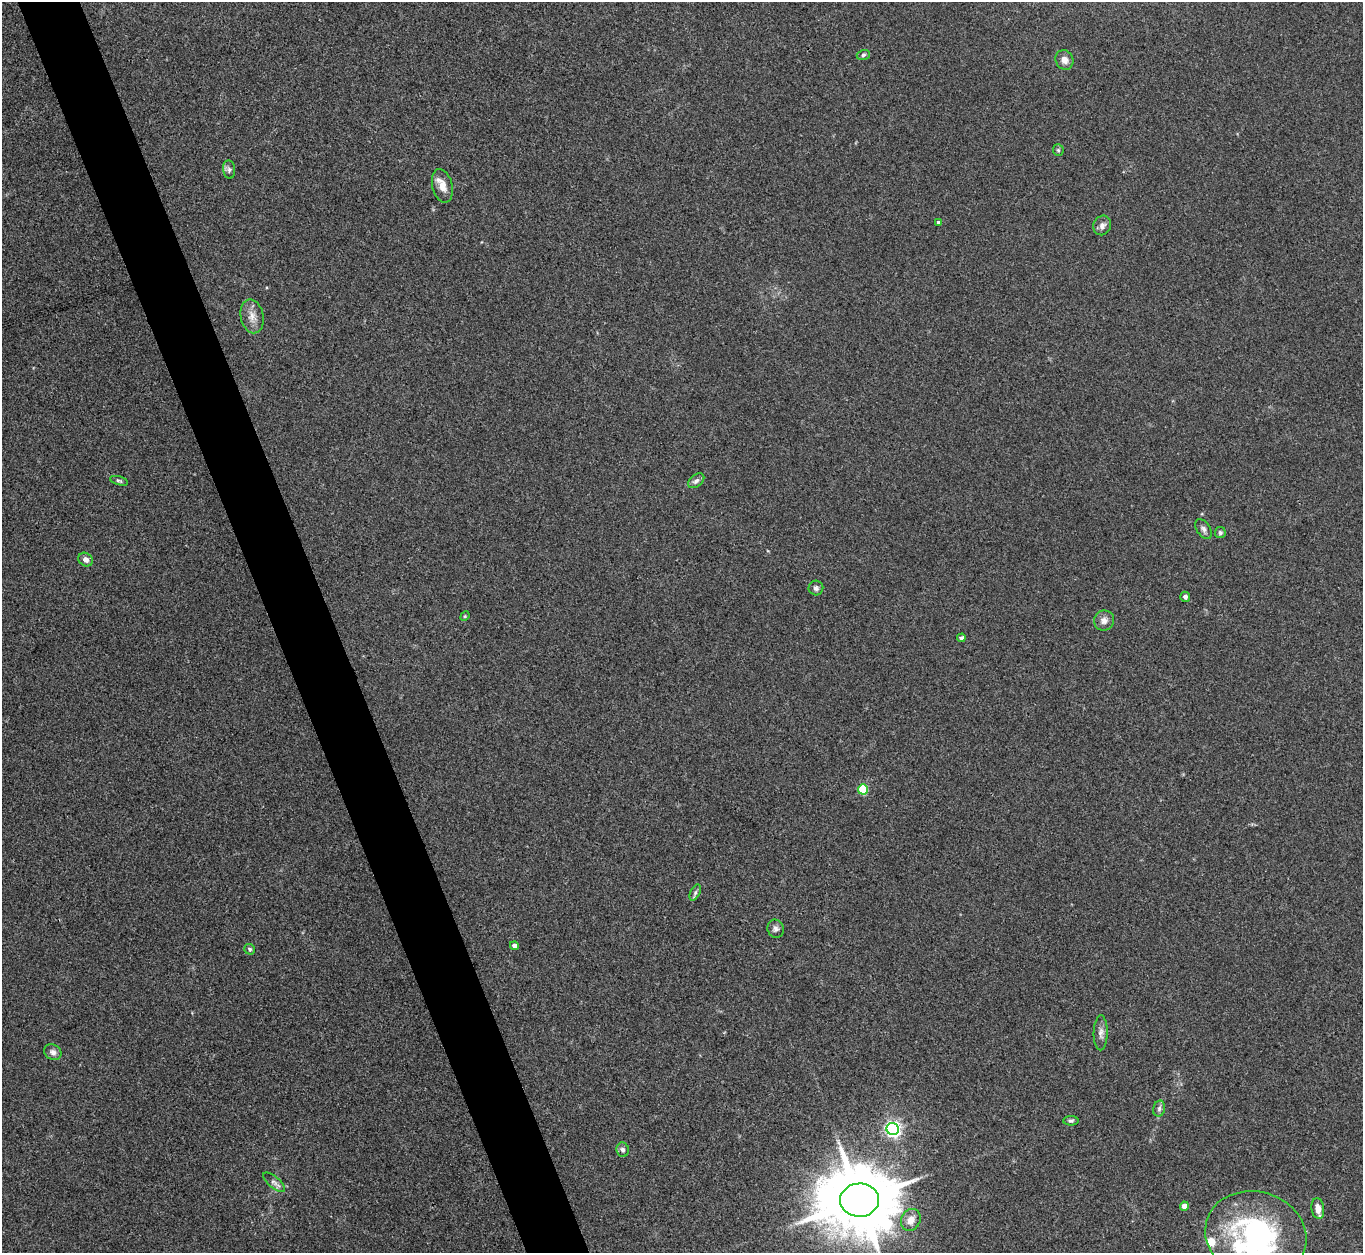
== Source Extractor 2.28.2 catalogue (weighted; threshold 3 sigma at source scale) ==
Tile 11 of 4 x 4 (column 3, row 3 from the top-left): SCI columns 2723-4083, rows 1400-2650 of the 5443 x 5430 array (HDU 1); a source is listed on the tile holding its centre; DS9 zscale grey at full resolution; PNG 1365 x 1255 px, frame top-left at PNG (2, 2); each listed source drawn as its Kron ellipse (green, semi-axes under 4 px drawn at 4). Shown black and unused: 5% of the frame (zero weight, under 3 of 4 exposures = <1% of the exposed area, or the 3 px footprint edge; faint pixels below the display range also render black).
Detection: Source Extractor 2.28.2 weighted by HDU 2 'WHT'; one run over the whole footprint, this tile lists its part. Background 0.0468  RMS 0.005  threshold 0.0226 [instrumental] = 3 sigma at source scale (4.5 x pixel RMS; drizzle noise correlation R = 1.50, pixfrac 1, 0.05/0.05 arcsec/px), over >= 5 px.
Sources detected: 37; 1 inside a brighter object's white glare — neither listed nor drawn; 1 inside a brighter listed object's ellipse — not listed separately; the other 35 listed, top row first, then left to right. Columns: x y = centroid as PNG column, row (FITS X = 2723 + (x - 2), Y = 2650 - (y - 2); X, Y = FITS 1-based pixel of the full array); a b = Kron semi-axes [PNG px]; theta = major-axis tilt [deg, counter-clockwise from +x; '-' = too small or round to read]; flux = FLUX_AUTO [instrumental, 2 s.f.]
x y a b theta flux
863 55 7 5 17 0.92
1064 60 10 8 -62 3.3
1058 150 5 5 - 0.77
229 170 9 6 -83 1.5
442 186 17 10 -76 5.4
938 222 4 3 - 0.95
1102 225 10 9 - 2.3
252 316 17 11 -78 4.9
119 481 9 4 -17 0.9
696 481 9 6 39 1.6
1203 529 11 6 -57 1.8
1220 533 5 5 - 1.1
86 560 7 6 - 2.5
816 588 7 7 - 1.4
1185 597 5 4 - 1.4
465 616 5 4 - 0.56
1104 621 10 10 - 2.9
961 638 4 4 - 1.1
863 789 5 5 - 30
695 893 8 4 64 1.1
776 929 9 8 - 1.7
514 946 4 4 - 2.3
250 949 5 5 - 1
1101 1033 17 7 88 2.8
53 1052 9 7 -31 2.1
1159 1109 8 6 75 1.4
1071 1121 7 4 0 0.93
893 1129 6 6 - 170
623 1150 7 6 - 1.5
274 1182 13 5 -40 2
859 1200 19 16 3 5300
1184 1206 4 4 - 5.2
1318 1209 10 6 -82 4.6
911 1220 11 9 64 4.4
1256 1235 51 43 -17 100
Isophote crosses this tile's border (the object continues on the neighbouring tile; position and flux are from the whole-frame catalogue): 2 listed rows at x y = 859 1200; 1256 1235